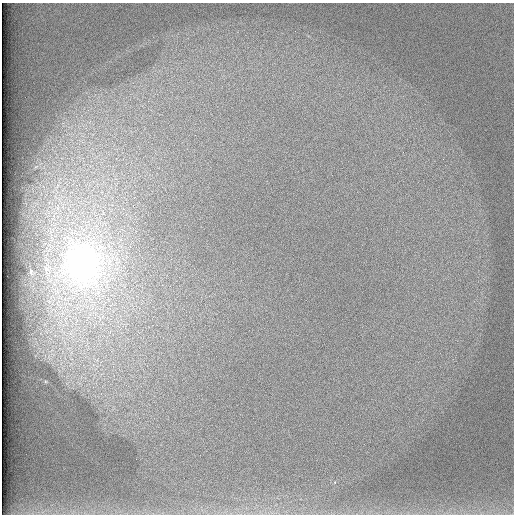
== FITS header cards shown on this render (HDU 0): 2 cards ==
NAXIS1  =                  512 /
NAXIS2  =                  512 /

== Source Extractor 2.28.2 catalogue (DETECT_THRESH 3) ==
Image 512 x 512 px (HDU 0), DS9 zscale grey, 1 PNG px = 1 image px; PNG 516 x 516 px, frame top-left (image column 1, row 512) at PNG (2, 3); no overlay
Background 98.1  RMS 2.9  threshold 8.56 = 3 sigma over >= 5 px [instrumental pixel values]
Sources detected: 3; all 3 listed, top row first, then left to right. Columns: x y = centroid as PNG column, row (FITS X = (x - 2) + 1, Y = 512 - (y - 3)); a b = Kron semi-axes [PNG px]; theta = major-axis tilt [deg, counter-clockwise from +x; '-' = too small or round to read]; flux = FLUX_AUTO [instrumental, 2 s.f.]
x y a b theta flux
83 264 27 23 -82 92000
46 269 10 6 -80 920
31 272 4 3 - 270